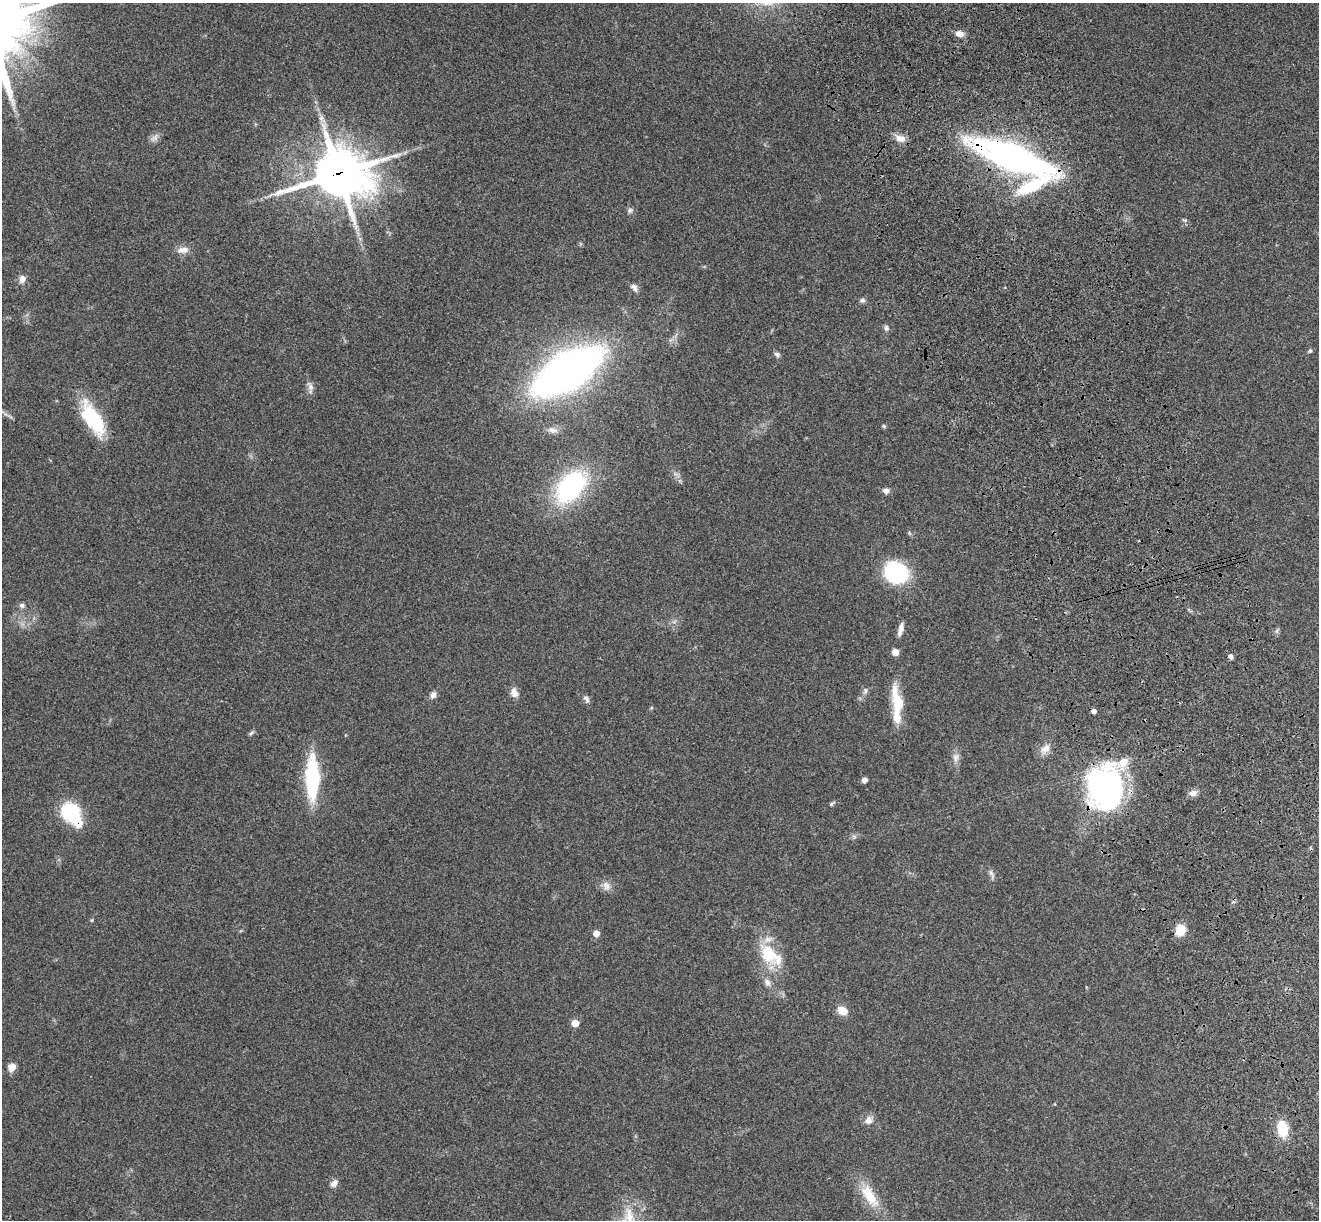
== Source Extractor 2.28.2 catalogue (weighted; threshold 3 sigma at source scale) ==
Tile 6 of 4 x 4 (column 2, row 2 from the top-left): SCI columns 1436-2752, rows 2628-3845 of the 5508 x 5378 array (HDU 1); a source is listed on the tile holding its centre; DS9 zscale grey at full resolution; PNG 1321 x 1222 px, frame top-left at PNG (2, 3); no overlay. Shown black and unused: <1% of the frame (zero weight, under 3 of 4 exposures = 6% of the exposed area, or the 3 px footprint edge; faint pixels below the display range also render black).
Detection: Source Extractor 2.28.2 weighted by HDU 2 'WHT'; one run over the whole footprint, this tile lists its part. Background 0.181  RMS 0.0079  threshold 0.0357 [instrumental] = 3 sigma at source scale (4.5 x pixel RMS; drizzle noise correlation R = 1.50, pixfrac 1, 0.05/0.05 arcsec/px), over >= 5 px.
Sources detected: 60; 1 cosmic-ray / hot-pixel residue — not listed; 5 inside a brighter listed object's ellipse — not listed separately; the other 54 listed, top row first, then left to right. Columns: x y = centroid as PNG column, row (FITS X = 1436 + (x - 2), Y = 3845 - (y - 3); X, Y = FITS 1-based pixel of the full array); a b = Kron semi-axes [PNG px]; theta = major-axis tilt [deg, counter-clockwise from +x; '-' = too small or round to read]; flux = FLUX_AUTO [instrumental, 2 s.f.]
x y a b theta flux
960 34 11 8 -12 5
155 138 14 8 42 3.8
900 138 15 9 -19 6.9
1013 157 89 23 -21 250
339 173 20 17 -2 2900
630 210 8 7 - 2.1
183 250 17 9 7 6
22 279 10 8 79 4.3
634 288 12 7 -53 3.4
862 300 8 6 2 2
886 328 8 7 - 2.5
1310 351 6 5 - 1.3
777 354 8 6 -35 2.2
567 371 51 23 31 580
310 386 14 7 -65 3.6
93 419 41 16 -59 50
884 426 6 4 -46 1.1
552 430 14 8 -10 4.3
571 486 27 16 48 140
886 491 8 6 -10 3.6
896 573 25 21 -25 63
22 605 7 6 - 2.4
901 629 18 6 74 4.7
1277 631 10 2 55 1.1
895 652 5 5 - 10
1231 657 7 5 -77 2.6
865 691 10 6 80 2.4
514 693 12 9 -68 5.6
433 695 8 6 71 3.8
586 698 11 6 -56 2.6
898 704 27 16 84 20
251 733 9 4 44 1.5
1045 749 17 10 42 6.6
956 757 13 8 88 4.5
312 778 42 13 90 69
864 780 6 5 - 3.1
1105 788 39 32 -87 230
1193 793 10 7 20 4.7
831 804 8 4 43 1.3
70 812 15 14 - 58
854 837 7 4 -56 1.5
991 874 16 5 -68 2.8
606 886 14 9 -74 5.1
1180 930 10 9 - 16
596 933 7 7 - 5.1
770 955 35 20 -39 33
767 982 11 8 -51 4
842 1011 13 10 -27 8
575 1023 5 5 - 11
12 1067 9 8 - 6.2
868 1120 11 10 - 5.3
1283 1129 17 11 -80 22
334 1183 10 7 42 3.9
869 1196 35 14 -56 23
Overlapping masked pixels (flux is a lower limit): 4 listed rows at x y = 1013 157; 339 173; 1105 788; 70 812